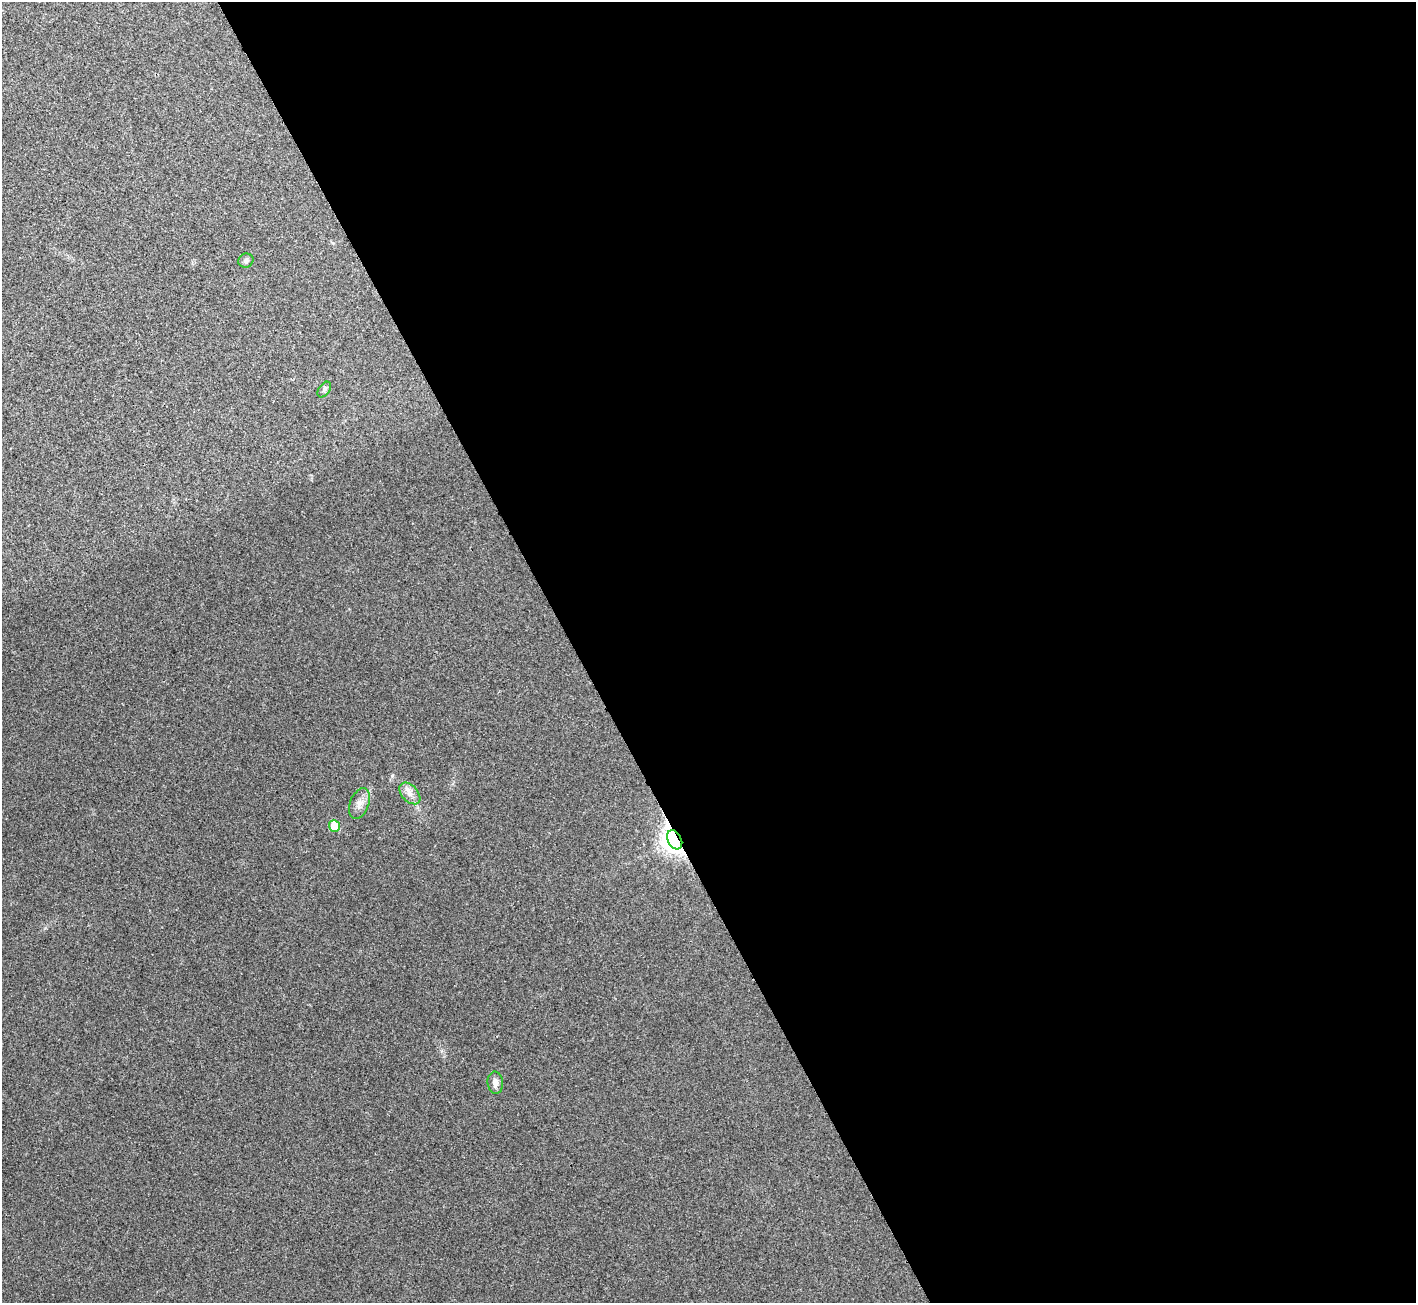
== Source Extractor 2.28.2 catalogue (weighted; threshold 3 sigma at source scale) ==
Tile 8 of 4 x 4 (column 4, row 2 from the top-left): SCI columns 4246-5659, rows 2763-4063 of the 5667 x 5657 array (HDU 1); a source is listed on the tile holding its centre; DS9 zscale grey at full resolution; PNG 1418 x 1305 px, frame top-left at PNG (2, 2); each listed source drawn as its Kron ellipse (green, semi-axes under 4 px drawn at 4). Shown black and unused: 59% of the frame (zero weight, under 3 of 4 exposures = <1% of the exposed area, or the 3 px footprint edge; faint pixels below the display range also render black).
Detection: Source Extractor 2.28.2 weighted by HDU 2 'WHT'; one run over the whole footprint, this tile lists its part. Background 0.0505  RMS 0.0067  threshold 0.0303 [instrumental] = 3 sigma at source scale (4.5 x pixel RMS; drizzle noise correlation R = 1.50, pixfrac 1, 0.05/0.05 arcsec/px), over >= 5 px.
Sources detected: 7; all 7 listed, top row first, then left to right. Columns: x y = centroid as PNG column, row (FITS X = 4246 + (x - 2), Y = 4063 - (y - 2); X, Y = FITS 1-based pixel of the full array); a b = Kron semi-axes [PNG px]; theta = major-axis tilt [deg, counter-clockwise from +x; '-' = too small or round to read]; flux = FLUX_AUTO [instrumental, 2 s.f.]
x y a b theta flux
246 260 7 7 - 1.7
324 389 9 5 54 1.6
410 793 13 8 -47 4.6
359 804 16 9 68 5.1
334 826 6 5 - 15
675 840 10 7 -61 550
495 1083 11 8 -85 3.8
Overlapping masked pixels (flux is a lower limit): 1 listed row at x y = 675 840